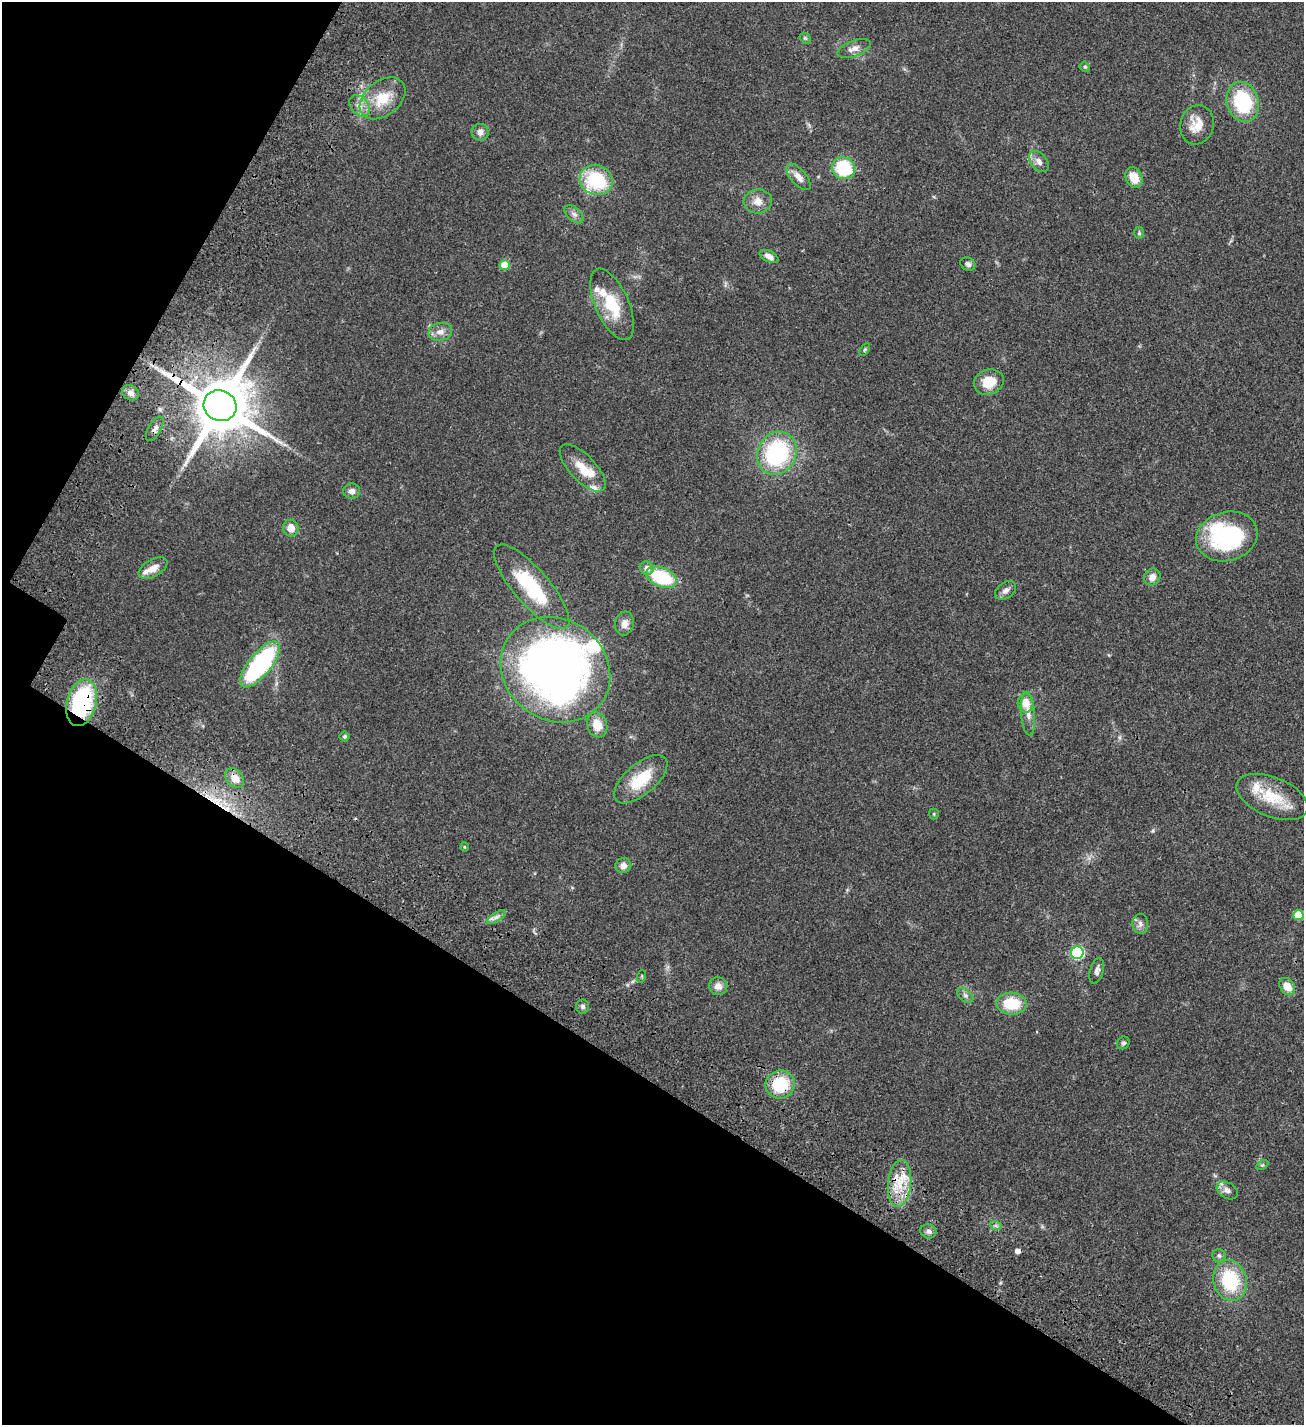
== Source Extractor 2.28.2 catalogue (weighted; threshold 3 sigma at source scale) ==
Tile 9 of 4 x 4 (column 1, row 3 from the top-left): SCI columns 384-1685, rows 1631-3053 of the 6104 x 6102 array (HDU 1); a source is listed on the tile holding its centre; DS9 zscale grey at full resolution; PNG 1306 x 1427 px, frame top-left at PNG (2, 2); each listed source drawn as its Kron ellipse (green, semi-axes under 4 px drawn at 4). Shown black and unused: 30% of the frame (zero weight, under 3 of 4 exposures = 13% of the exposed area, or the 3 px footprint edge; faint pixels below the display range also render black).
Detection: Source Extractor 2.28.2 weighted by HDU 2 'WHT'; one run over the whole footprint, this tile lists its part. Background 0.0821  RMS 0.0062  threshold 0.0277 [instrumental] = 3 sigma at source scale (4.5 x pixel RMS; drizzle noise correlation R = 1.50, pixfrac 1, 0.05/0.05 arcsec/px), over >= 5 px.
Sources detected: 82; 1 inside a brighter object's white glare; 2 cosmic-ray / hot-pixel residue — neither listed nor drawn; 8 inside a brighter listed object's ellipse — not listed separately; the other 71 listed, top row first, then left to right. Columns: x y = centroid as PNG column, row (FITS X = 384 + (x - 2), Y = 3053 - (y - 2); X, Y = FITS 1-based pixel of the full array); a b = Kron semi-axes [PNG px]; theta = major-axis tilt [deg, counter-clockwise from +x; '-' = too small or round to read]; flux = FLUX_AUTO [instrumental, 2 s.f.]
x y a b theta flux
805 38 6 4 -44 0.88
854 48 17 8 20 4.2
1085 67 5 5 - 1.1
383 98 26 17 38 17
1243 102 20 16 -72 40
359 106 12 8 -47 4.5
1197 125 20 16 75 11
480 132 8 8 - 3.3
1039 161 12 8 -49 3.5
843 168 12 10 -28 29
799 177 16 7 -50 4.5
1134 177 11 8 -66 9.4
596 180 17 15 -19 35
758 201 14 12 6 5.5
574 214 11 6 -42 2.5
1139 233 6 5 - 0.91
769 256 10 5 -27 3.1
968 264 8 6 -29 2
505 265 5 5 - 15
612 304 38 16 -66 23
440 332 12 9 12 4.1
865 349 7 4 59 0.84
989 382 15 12 20 12
130 393 9 7 -29 2.8
220 406 17 15 -26 4700
155 429 14 6 59 2.6
777 453 22 19 61 62
583 468 30 13 -46 13
352 491 8 7 - 3
291 528 8 7 - 5.8
1227 536 31 24 16 66
153 568 16 8 30 6.3
647 568 7 6 - 3.5
662 577 16 9 -22 36
1152 577 9 8 - 3.8
532 587 54 17 -49 42
1006 590 12 8 37 2.8
624 623 12 9 78 3.8
260 664 28 11 51 82
555 670 57 50 -37 420
82 703 24 14 75 58
1026 703 9 8 - 7.7
1028 714 22 7 -85 5.2
597 725 13 10 -71 8.9
344 736 5 5 - 0.81
235 778 11 8 -50 7
641 779 32 15 41 21
1272 797 38 19 -22 21
934 814 5 5 - 0.71
464 847 4 4 - 0.61
623 866 8 7 - 3.4
1298 915 5 5 - 16
496 917 11 4 33 2.1
1140 924 10 8 -87 2.5
1077 953 6 6 - 59
1097 971 13 6 74 2.8
642 976 6 4 72 0.64
718 986 9 9 - 4.3
1287 987 9 7 -54 6.7
965 995 9 6 -41 1.8
1012 1004 15 11 -3 20
583 1006 7 6 - 1.7
1123 1043 7 6 - 1.4
780 1084 15 14 - 26
1262 1165 7 4 32 0.81
900 1183 23 11 84 15
1227 1190 11 8 -31 3
996 1226 6 4 -19 1.2
928 1231 8 7 - 2
1219 1255 6 6 - 1.7
1230 1280 21 16 -74 35
Overlapping masked pixels (flux is a lower limit): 6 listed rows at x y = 220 406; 155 429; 82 703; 235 778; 780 1084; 900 1183